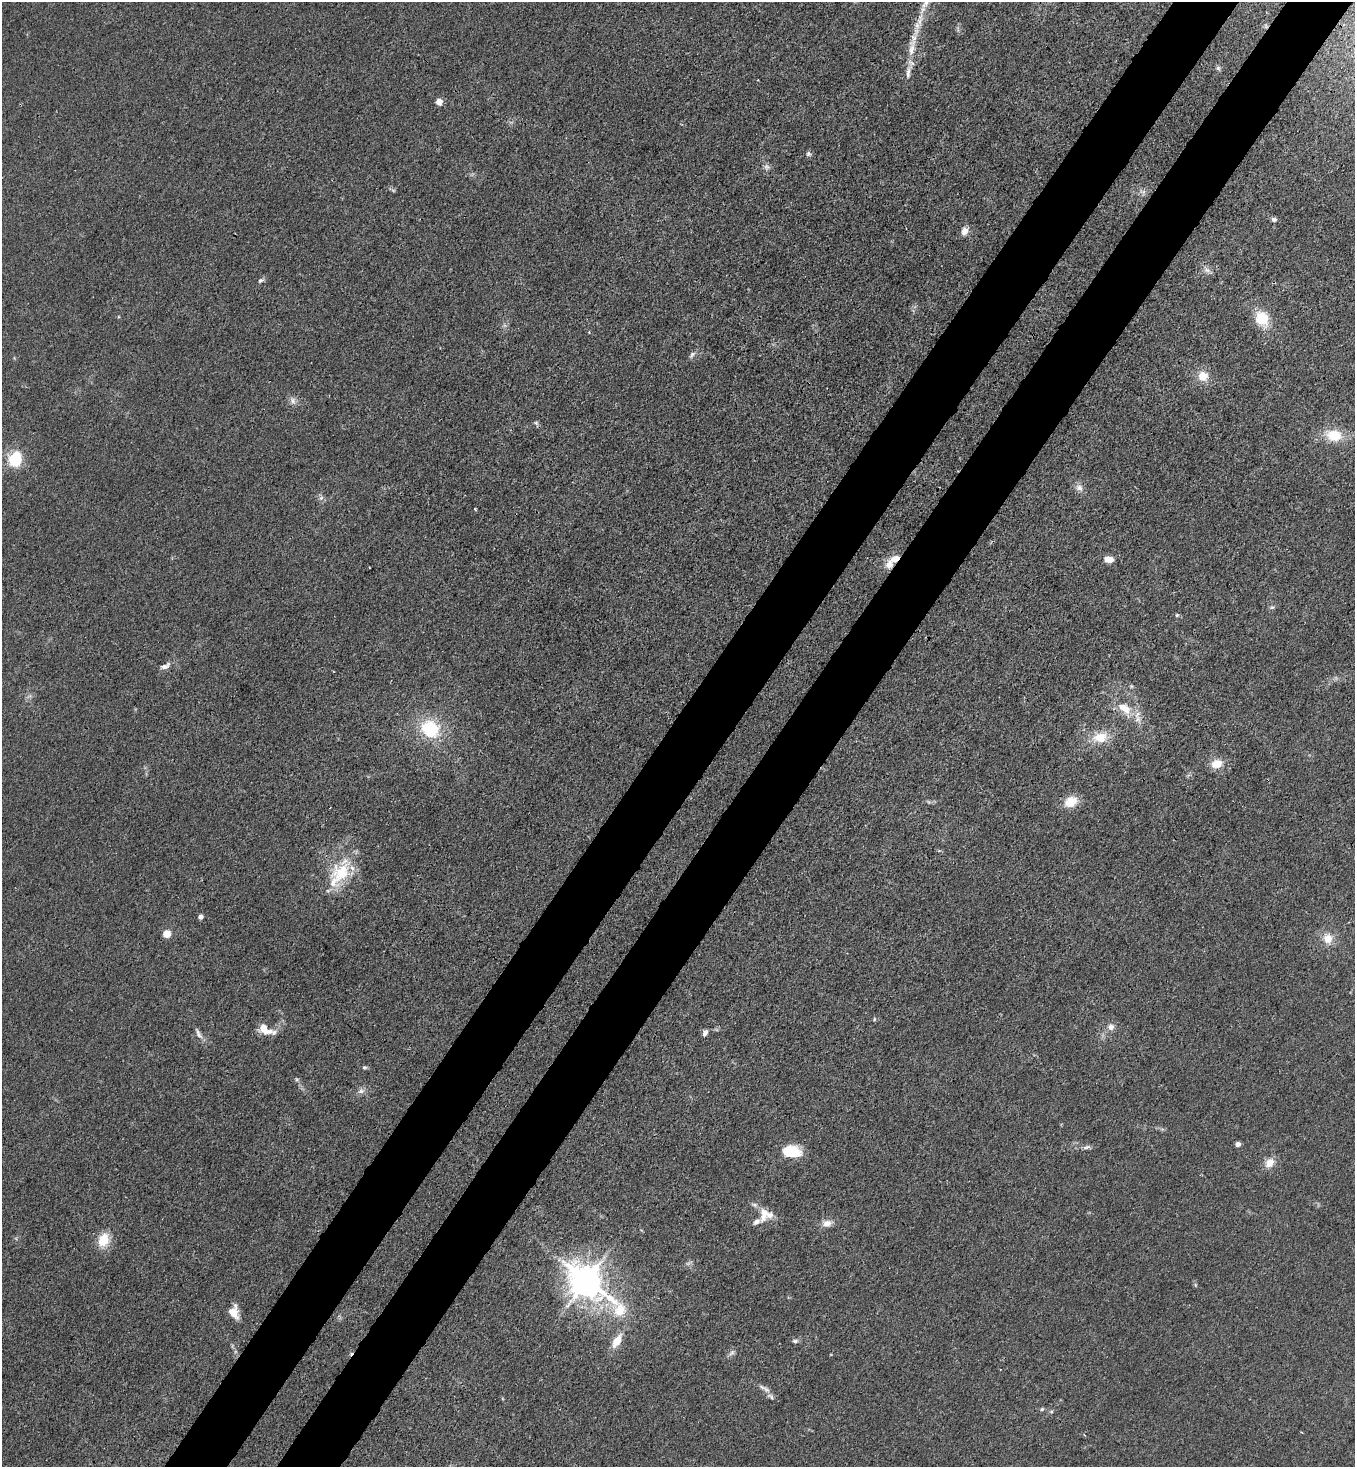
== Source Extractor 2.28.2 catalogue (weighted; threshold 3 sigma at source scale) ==
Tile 10 of 4 x 4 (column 2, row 3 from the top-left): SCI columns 1717-3069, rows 1525-2989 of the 6003 x 5982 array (HDU 1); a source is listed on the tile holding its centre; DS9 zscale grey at full resolution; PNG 1357 x 1469 px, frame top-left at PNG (2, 2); no overlay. Shown black and unused: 10% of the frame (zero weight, under 3 of 4 exposures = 7% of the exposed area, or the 3 px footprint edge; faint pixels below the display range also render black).
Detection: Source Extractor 2.28.2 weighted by HDU 2 'WHT'; one run over the whole footprint, this tile lists its part. Background 0.0202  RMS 0.0028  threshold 0.0127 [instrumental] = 3 sigma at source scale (4.5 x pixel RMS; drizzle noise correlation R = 1.50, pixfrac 1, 0.05/0.05 arcsec/px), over >= 5 px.
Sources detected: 69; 1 too faint to see at this stretch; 1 inside a brighter object's white glare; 1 cosmic-ray / hot-pixel residue — not listed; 8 inside a brighter listed object's ellipse — not listed separately; the other 58 listed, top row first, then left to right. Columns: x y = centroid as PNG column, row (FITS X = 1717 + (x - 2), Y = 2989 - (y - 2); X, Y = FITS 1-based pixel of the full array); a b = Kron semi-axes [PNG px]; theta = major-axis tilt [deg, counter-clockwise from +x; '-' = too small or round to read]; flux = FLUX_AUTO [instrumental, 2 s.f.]
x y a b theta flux
925 3 15 7 55 2.4
912 47 30 8 80 4.8
1218 68 6 6 - 0.56
439 102 5 5 - 4.3
808 154 7 6 - 0.63
766 167 9 6 -26 0.88
1143 192 7 4 71 0.64
1274 219 7 5 -14 0.78
964 231 9 8 - 1.9
1207 270 10 6 -26 1.1
261 280 9 5 28 0.65
1262 319 16 13 -65 7.8
692 355 10 5 51 0.84
1203 376 14 13 - 3.8
293 401 12 6 -78 1.2
536 423 6 5 - 0.58
1334 435 19 14 -6 7.2
14 459 7 6 - 40
1079 488 10 8 -15 1.4
321 498 6 5 - 0.63
475 509 3 3 - 0.3
895 559 13 8 22 2.9
1109 559 12 8 -5 1.9
1272 607 6 4 -17 0.42
1177 615 5 5 - 0.44
165 666 14 7 28 1.5
1125 708 21 11 -34 5.4
430 728 24 20 -29 14
1100 737 21 13 13 6
1217 764 14 10 16 3.9
1071 802 15 11 25 5.1
341 873 36 26 48 13
200 917 5 5 - 0.93
167 934 6 5 - 4.7
1328 939 12 12 - 3.6
874 1019 6 3 89 0.3
1111 1027 10 9 - 1.5
265 1029 18 10 -35 3.6
705 1032 8 5 60 1.1
198 1034 18 6 -61 1.3
364 1067 6 5 - 0.46
297 1080 6 5 - 0.44
361 1091 10 7 19 1.2
1238 1144 4 4 - 1.5
1086 1147 11 5 14 0.85
791 1152 19 12 -4 8.3
1270 1163 14 10 47 2.7
765 1215 19 17 37 4.7
827 1223 12 9 11 2
103 1240 15 11 70 6.2
587 1281 12 9 -37 560
1195 1285 6 4 72 0.32
234 1312 13 9 -78 3.7
617 1341 20 9 59 3.9
795 1341 7 5 1 0.71
732 1353 9 5 38 0.86
766 1389 13 6 -44 1.3
1042 1409 5 5 - 0.44
Overlapping masked pixels (flux is a lower limit): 1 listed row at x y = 895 559
Isophote crosses this tile's border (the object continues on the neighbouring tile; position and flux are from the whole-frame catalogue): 1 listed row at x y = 925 3